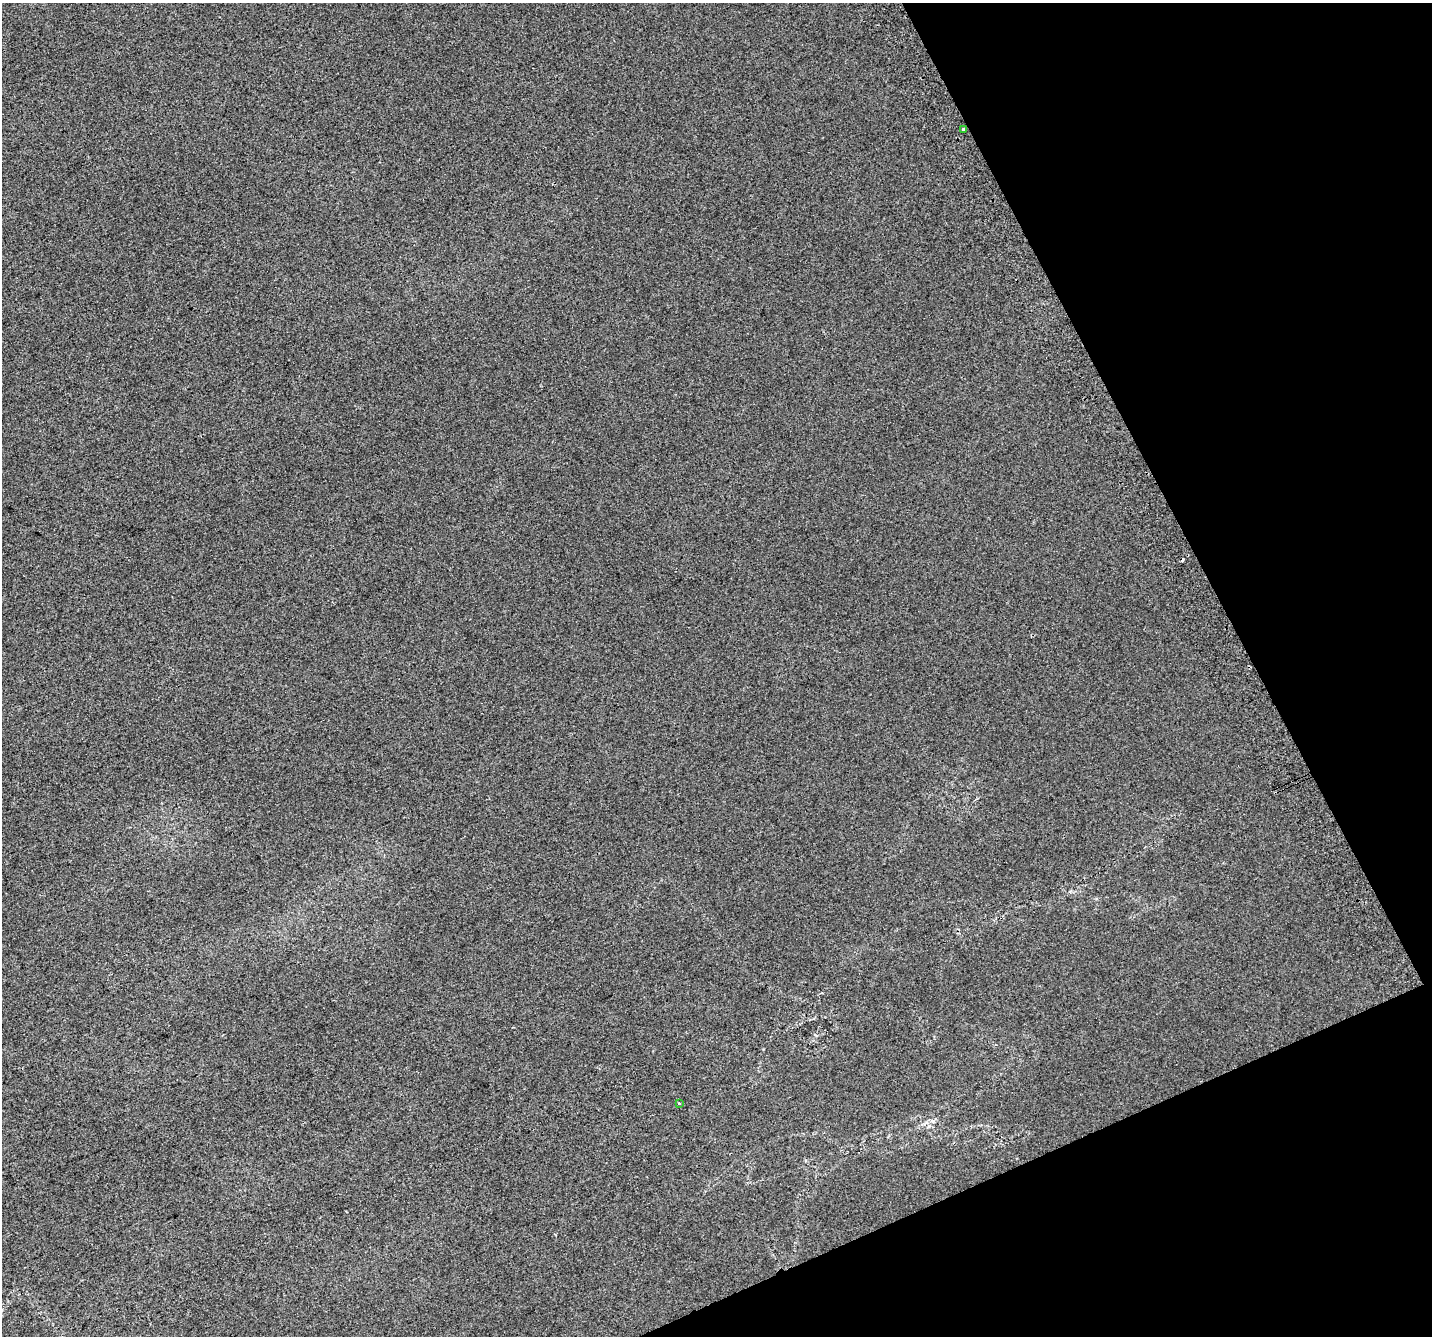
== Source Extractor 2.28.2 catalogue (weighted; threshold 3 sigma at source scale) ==
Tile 12 of 4 x 4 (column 4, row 3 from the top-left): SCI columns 4331-5760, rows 1511-2844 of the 5798 x 5630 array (HDU 1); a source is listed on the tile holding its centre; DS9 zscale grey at full resolution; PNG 1434 x 1338 px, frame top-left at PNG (2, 3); each listed source drawn as its Kron ellipse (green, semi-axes under 4 px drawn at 4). Shown black and unused: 21% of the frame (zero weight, under 2 of 3 exposures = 2% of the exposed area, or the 3 px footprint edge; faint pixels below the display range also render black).
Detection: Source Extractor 2.28.2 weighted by HDU 2 'WHT'; one run over the whole footprint, this tile lists its part. Background 0.0239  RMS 0.011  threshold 0.0485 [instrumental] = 3 sigma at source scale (4.5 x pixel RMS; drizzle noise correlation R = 1.50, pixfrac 1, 0.0396/0.0396 arcsec/px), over >= 5 px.
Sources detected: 3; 1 cosmic-ray / hot-pixel residue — neither listed nor drawn; the other 2 listed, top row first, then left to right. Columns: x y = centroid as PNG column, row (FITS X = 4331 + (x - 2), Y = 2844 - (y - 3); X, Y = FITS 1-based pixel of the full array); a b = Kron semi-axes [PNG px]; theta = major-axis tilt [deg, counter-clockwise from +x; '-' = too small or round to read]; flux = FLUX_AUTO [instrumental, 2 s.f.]
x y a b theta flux
964 129 3 3 - 3.7
679 1103 3 2 - 4.2
Overlapping masked pixels (flux is a lower limit): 1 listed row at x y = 964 129